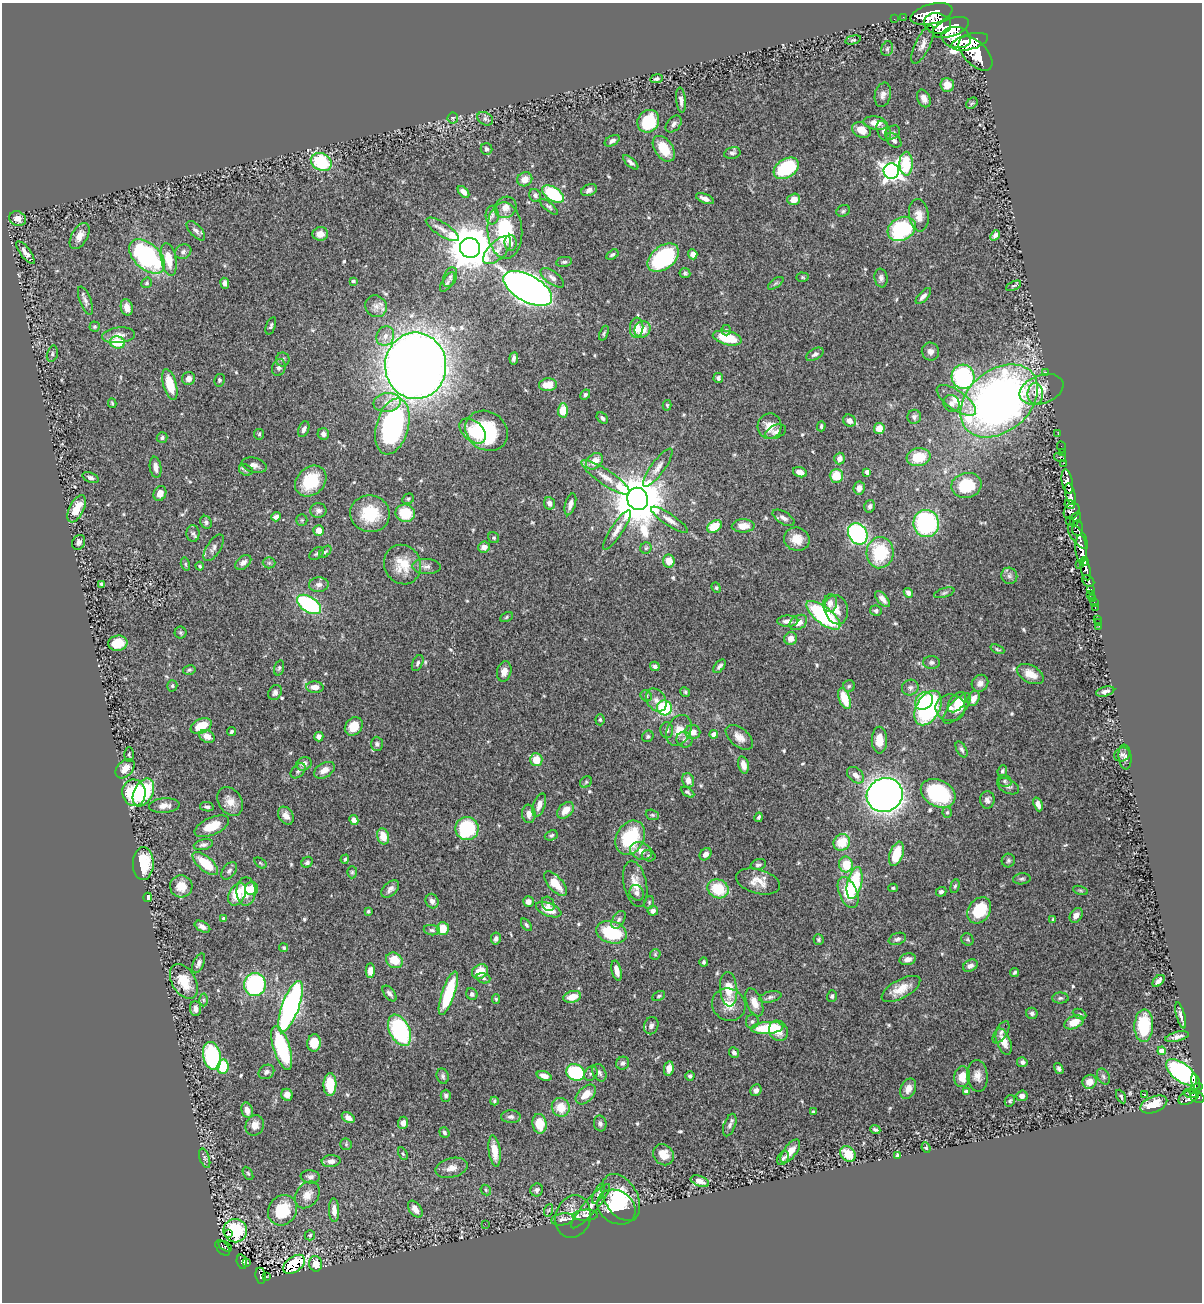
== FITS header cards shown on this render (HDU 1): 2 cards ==
NAXIS1  =                 1200
NAXIS2  =                 1300

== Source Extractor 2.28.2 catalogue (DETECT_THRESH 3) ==
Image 1200 x 1300 px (HDU 1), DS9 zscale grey, 1 PNG px = 1 image px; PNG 1204 x 1304 px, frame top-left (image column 1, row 1300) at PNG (2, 3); each listed source drawn as its Kron ellipse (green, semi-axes under 4 px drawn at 4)
Background 0.702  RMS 0.025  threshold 0.0741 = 3 sigma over >= 5 px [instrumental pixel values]
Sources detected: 573; of the 573, the 500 brightest by FLUX_AUTO listed and drawn (73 fainter detections omitted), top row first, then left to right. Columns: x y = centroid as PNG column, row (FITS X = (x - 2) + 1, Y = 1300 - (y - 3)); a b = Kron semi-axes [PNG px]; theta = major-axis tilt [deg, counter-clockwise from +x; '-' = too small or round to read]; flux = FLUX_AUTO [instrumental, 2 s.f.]
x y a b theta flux
932 14 21 10 14 4400
903 17 2 2 - 8.5
894 19 2 2 - 7.2
937 24 13 10 -12 3200
951 28 19 9 20 3900
956 38 15 10 -11 3700
853 40 8 4 14 2.7
970 42 19 7 15 4100
923 44 21 7 64 12
887 49 7 5 73 3.6
976 54 21 11 -46 5700
657 79 6 4 9 4.2
947 85 7 7 - 16
883 95 12 8 76 7.9
924 98 9 6 -64 9.2
681 100 12 4 -84 6.9
972 103 6 5 - 2.9
453 118 5 5 - 2.5
485 119 8 6 -27 5.6
648 121 12 10 53 66
876 123 12 6 -9 14
674 124 9 6 49 5.8
861 130 10 7 -25 18
884 131 10 6 -66 7.2
892 133 8 6 39 3.9
894 140 9 6 -41 6.6
612 141 8 5 28 5.8
486 149 6 5 - 4.3
664 149 14 9 -55 38
732 153 8 5 12 5
321 162 11 8 -26 100
631 162 9 4 -42 5.5
906 164 12 6 -90 77
786 168 14 9 32 110
891 171 8 7 - 840
525 179 8 7 - 13
589 190 8 5 25 6.9
464 192 7 4 -46 10
553 194 12 6 -32 110
535 195 7 5 -54 4.9
705 199 9 4 -22 9.3
794 199 6 5 - 17
506 207 11 10 - 14
549 207 11 4 -40 3.7
843 211 7 5 28 3.1
492 215 9 6 88 6.7
919 215 16 10 -83 17
18 219 8 7 - 13
442 229 19 6 -32 12
902 229 15 11 28 170
505 230 28 17 -86 110
196 231 12 6 -47 6.3
320 234 8 7 - 17
995 235 6 4 49 6.2
80 236 14 8 60 15
511 243 8 6 -86 6.6
470 248 10 10 - 7200
497 250 17 9 45 18
25 252 13 5 -53 9.1
183 252 8 7 - 5.1
693 254 5 4 - 11
612 255 7 4 31 3.3
147 256 21 13 -43 260
663 258 18 11 38 170
169 259 17 7 -79 32
564 262 8 5 8 3.8
685 273 5 5 - 3.4
450 277 10 6 68 5.6
802 277 6 4 -4 2.4
552 278 14 6 -37 8.6
881 278 9 6 -81 6
353 281 4 4 - 3.9
447 282 11 5 57 5.2
147 283 6 5 - 2.4
225 283 5 4 - 6.1
776 283 9 4 35 3.2
1013 286 8 4 26 2.6
528 288 27 13 -29 1600
923 296 10 4 46 7.8
85 301 15 5 -70 7.5
376 306 11 10 - 9.9
127 307 8 6 -74 15
271 326 9 4 70 3.8
95 327 5 5 - 2.6
637 328 10 6 85 17
642 329 8 7 - 21
726 330 5 4 - 2.3
604 333 8 4 68 2.6
118 335 16 8 6 14
385 336 10 8 64 11
727 338 15 7 -13 52
117 342 8 6 -15 54
930 352 9 8 - 7.8
52 354 8 5 75 3.7
815 354 9 5 30 5.1
514 358 6 4 83 4.9
283 359 7 6 - 4.4
416 366 33 30 -90 3000
279 368 9 6 71 5.9
1046 372 3 2 - 24
963 377 12 11 - 220
718 378 5 4 - 4.3
188 379 6 6 - 11
219 380 6 5 - 3.4
170 384 16 6 -75 46
548 385 9 6 6 25
1041 389 23 14 19 26
1035 394 11 8 -89 11
585 395 5 4 - 3.4
956 400 23 9 -35 27
999 401 43 31 39 1100
387 402 14 9 8 16
112 403 5 3 - 2.4
951 403 9 7 -53 6.8
667 405 5 4 - 2.3
563 410 7 5 88 36
914 417 7 6 - 4.5
602 418 6 4 -44 4.2
849 421 7 5 -34 10
392 426 29 16 75 330
770 426 12 12 - 19
821 426 5 3 - 3.2
304 429 8 5 67 6.7
879 429 5 5 - 19
473 431 15 10 -42 34
486 431 22 19 -35 130
776 432 11 6 21 6
259 434 5 5 - 2.5
323 434 6 5 - 6.7
1058 434 2 2 - 9.4
162 438 5 5 - 4.2
1061 447 6 2 -68 17
1062 452 3 2 - 14
919 457 12 9 9 46
1060 457 6 3 -15 68
839 459 6 5 - 9.1
594 461 9 7 42 20
1064 463 3 2 - 27
254 465 13 7 -14 8.4
156 467 10 5 -81 9.9
658 468 23 6 54 13
246 470 7 5 -20 3.5
800 472 7 5 -18 11
867 472 4 4 - 7.5
836 476 7 6 - 35
606 477 29 7 -34 22
90 478 8 5 -21 4.7
311 481 17 13 43 63
1067 482 12 5 -79 1500
966 485 15 12 12 66
859 488 7 5 81 9.8
160 493 8 6 63 14
1070 494 11 5 -76 1300
408 499 6 5 - 3
638 499 11 10 - 10000
549 503 6 5 - 8.9
570 504 11 5 73 9.4
1070 504 5 3 - 270
870 506 6 5 - 4.5
77 509 15 7 63 32
318 511 8 7 - 6.5
1072 511 9 7 47 580
405 513 10 8 -19 50
370 514 20 18 -15 68
276 517 5 4 - 7.3
783 518 12 6 -31 8.2
1075 519 8 4 63 530
302 520 6 5 - 2.3
669 520 22 6 -34 13
1069 520 2 2 - 14
206 522 7 5 -58 4.2
926 524 13 13 - 220
714 526 8 5 35 43
743 526 11 6 2 16
1077 528 7 5 86 380
617 530 23 6 57 13
319 531 5 5 - 19
193 533 8 6 -88 4.9
858 534 11 9 -58 250
1078 536 14 6 -54 990
494 538 6 5 - 2.9
797 539 13 11 -18 22
79 542 8 6 61 5.7
484 547 6 5 - 11
214 548 15 7 57 8.5
646 548 6 5 - 2.8
1081 549 14 6 -86 2200
325 552 7 4 42 2.7
880 553 15 13 86 96
316 554 8 5 37 3.4
669 561 6 6 - 20
243 562 9 6 40 7.9
1084 562 5 3 - 450
269 563 6 6 - 3.2
185 564 6 4 -75 2.5
1079 564 2 2 - 14
402 565 20 18 -63 39
200 566 4 4 - 2.6
426 566 14 7 -2 8.5
1086 570 11 4 -78 1100
1009 576 8 8 - 6
1088 581 7 5 -43 260
101 584 4 3 - 2.7
319 585 9 7 4 7.5
716 588 5 4 - 2.3
1090 589 3 3 - 130
908 593 5 4 - 7.2
944 593 10 4 18 3.6
1090 594 3 2 - 9.9
1093 598 4 3 - 56
882 599 10 5 -48 9.8
1094 602 3 2 - 20
830 603 9 7 78 11
309 604 13 7 -32 180
1095 608 3 2 - 17
836 610 15 11 -75 17
876 611 6 5 - 4.3
823 615 21 8 -38 210
506 617 7 4 30 2.6
1097 619 2 2 - 7.8
788 621 10 5 1 9.2
798 622 9 7 33 14
1098 622 3 2 - 6.9
1099 626 3 2 - 4.4
181 633 6 6 - 2.7
791 639 6 6 - 12
118 643 9 7 6 39
997 649 7 3 -22 2.4
932 662 8 6 0 4.6
418 663 8 5 64 3.8
655 666 5 4 - 4.6
719 666 8 4 51 4.6
279 668 8 4 74 3.1
189 670 6 5 - 3
504 671 10 7 77 12
1030 674 14 8 -28 20
980 683 9 8 - 8.8
172 686 5 5 - 2.6
849 686 6 5 - 2.9
315 687 9 5 -3 15
910 688 8 7 - 6.2
1105 691 9 4 15 5.6
275 692 8 6 55 6.6
685 692 5 4 - 2.7
646 696 6 5 - 3.1
974 698 8 5 64 13
845 699 11 5 -70 45
656 700 12 9 -55 13
924 701 9 8 - 69
957 702 11 7 51 16
664 708 7 7 - 110
928 708 19 11 60 230
950 708 15 13 0 18
957 708 19 7 49 26
600 720 5 4 - 2.4
201 726 11 7 24 37
354 726 10 8 49 27
667 730 8 6 -89 5.3
679 730 16 11 64 22
231 732 5 3 - 2.7
693 732 7 7 - 13
714 734 4 4 - 12
207 736 8 6 -26 13
648 736 6 5 - 3.2
319 737 5 4 - 7.8
739 737 16 9 -39 16
684 740 8 7 - 5.4
879 740 13 7 -90 24
377 744 7 6 - 4
961 749 8 5 -61 4.4
129 754 7 4 -90 2.4
1122 755 8 6 23 4.9
1125 757 12 6 -84 6.3
536 760 6 6 - 27
304 764 8 6 26 8.7
743 765 9 5 -75 13
125 769 11 7 46 16
324 770 11 7 31 14
298 771 9 6 45 4.8
1002 771 6 4 67 2.6
856 775 10 6 -43 11
688 780 7 6 - 11
1005 781 7 5 -14 3.9
586 782 6 5 - 2.6
1008 786 11 7 -26 6.1
143 792 15 9 62 92
687 792 7 4 -32 3.2
134 793 13 11 -78 130
938 793 18 13 -27 130
885 795 18 17 - 1600
987 800 8 7 - 6.6
230 801 15 11 -58 19
1038 804 7 4 -68 9.7
539 805 12 6 71 12
164 806 15 7 3 12
207 807 7 4 -9 4.4
565 810 10 6 46 20
947 812 5 4 - 2.7
529 814 9 7 -84 11
652 815 7 5 -20 2.8
286 816 9 7 -57 11
759 817 5 3 - 3.3
354 820 5 4 - 7.9
212 826 18 8 24 35
467 828 11 11 - 150
551 835 6 5 - 3.3
383 836 8 6 -74 24
630 838 18 13 61 100
842 842 9 8 - 41
203 845 10 5 12 5.8
641 851 11 8 -22 15
705 854 7 5 48 11
896 854 12 6 71 53
649 856 7 5 -17 3.5
345 859 5 4 - 2.9
1008 860 7 6 - 3.6
307 862 6 5 - 4.1
205 863 15 7 -40 47
260 863 7 4 -36 2.7
143 864 16 10 88 63
846 864 8 7 - 37
758 865 8 5 17 4.2
229 871 10 6 52 5.8
352 872 6 5 - 2.8
1022 879 9 5 6 4
758 881 22 12 -15 24
854 883 16 7 77 120
555 884 15 7 -48 30
635 884 23 11 -78 24
181 886 11 11 - 23
955 886 7 4 74 3
893 888 5 3 - 2.4
252 889 7 6 - 19
390 889 10 6 44 7.8
718 889 11 9 -27 64
1080 890 8 3 -19 2.5
246 891 14 9 90 30
941 892 5 4 - 4.9
637 893 8 7 - 6.1
848 893 16 9 -67 43
237 894 12 8 62 43
148 897 4 4 - 9.7
432 901 7 6 - 7.8
528 902 5 5 - 8.5
649 902 6 5 - 2.5
548 904 7 6 - 5.3
549 910 13 6 -21 27
979 910 14 10 56 63
368 911 3 3 - 2.5
653 911 5 5 - 7.5
1076 915 8 5 56 9.8
224 919 4 4 - 3.9
1053 919 4 3 - 2.3
619 920 10 5 58 5.7
526 925 7 4 -53 3.2
202 927 8 5 -29 7.5
443 928 6 6 - 30
432 930 8 5 -7 3.7
611 932 15 11 -17 93
496 938 6 5 - 4.7
897 939 9 6 20 4.8
967 939 6 5 - 3
818 940 5 5 - 2.6
284 948 5 4 - 2.6
655 954 6 5 - 2.3
908 959 8 5 13 9
394 960 9 7 -31 34
704 962 5 4 - 3.3
199 963 10 5 66 6.7
970 966 8 5 29 7.8
370 971 7 4 88 16
617 971 10 4 -76 14
480 972 8 6 34 33
1015 972 5 3 - 2.7
483 978 7 5 -18 3.6
184 981 19 11 -59 36
1158 981 7 4 47 9.2
255 985 11 11 - 220
729 989 17 8 -85 35
901 989 21 9 29 25
389 993 9 5 -50 5.5
448 993 23 6 71 98
472 994 6 5 - 4.4
659 996 7 4 27 2.7
832 996 6 5 - 3.3
572 997 9 6 14 22
770 997 11 5 13 5.6
1060 998 8 5 1 4.1
496 999 5 4 - 2.4
203 1000 6 4 -89 3.1
754 1002 15 7 -68 20
729 1005 17 15 -35 26
290 1007 27 8 70 510
195 1009 7 5 -85 9
1032 1013 6 5 - 4.5
1080 1014 7 4 -25 3
1181 1015 13 4 -75 6.9
752 1021 7 6 - 4
1074 1022 10 6 25 26
651 1026 9 7 68 5.8
1144 1026 16 9 88 90
767 1028 16 6 5 88
400 1030 17 10 -64 230
778 1031 10 9 - 17
1001 1032 12 6 58 6
1177 1037 12 4 13 8.9
1004 1042 14 6 -69 17
314 1043 9 7 78 29
282 1048 23 8 -72 140
1162 1051 4 4 - 18
734 1053 5 4 - 4.8
212 1056 14 9 -78 180
1022 1062 5 5 - 5.3
623 1063 7 6 - 4.5
223 1067 7 5 81 67
669 1068 7 5 79 15
1059 1068 6 4 -59 3.6
266 1072 8 7 - 6.6
576 1072 9 8 - 140
1182 1072 18 9 -39 420
591 1073 8 6 55 4.3
599 1073 9 6 -64 5.2
443 1076 8 6 -74 4
544 1076 8 4 -17 11
690 1076 4 4 - 4.1
977 1076 16 10 -85 14
1103 1076 8 5 -61 4.6
962 1077 10 8 84 23
1090 1082 7 6 - 19
1195 1082 8 3 -79 220
330 1085 11 6 89 52
1196 1088 7 3 32 280
908 1089 10 7 65 12
756 1090 6 5 - 6
966 1091 4 4 - 6.5
586 1094 12 7 43 20
1190 1094 6 3 -15 180
287 1095 6 5 - 12
1144 1095 3 2 - 3
446 1096 6 5 - 4
1022 1096 5 5 - 8.3
1121 1096 7 4 -63 2.8
1189 1097 11 6 28 470
1197 1097 7 5 -23 450
494 1101 4 3 - 2.6
1010 1101 6 5 - 2.7
1154 1104 14 8 21 35
561 1107 9 9 - 31
247 1110 8 5 -71 12
813 1112 4 3 - 2.9
511 1117 10 6 -1 6.3
348 1118 7 4 -32 9
403 1123 6 5 - 8.8
600 1123 8 6 -76 5.8
540 1124 10 7 -81 33
255 1125 10 9 - 15
730 1125 12 5 69 6.3
875 1129 5 3 - 3.1
444 1133 5 4 - 3.6
346 1144 6 6 - 3
926 1148 5 4 - 2.3
495 1151 15 6 -82 25
790 1151 14 6 52 22
403 1154 7 4 -63 2.4
848 1154 9 7 -48 31
663 1155 11 9 -49 24
897 1155 4 3 - 3
205 1158 10 5 -71 4
783 1158 7 5 61 4
331 1161 9 6 4 7.7
452 1168 16 9 14 14
248 1173 7 4 -61 2.6
310 1177 9 6 -6 6.5
700 1181 10 5 -21 12
486 1190 6 4 -49 2.5
537 1190 6 6 - 5.4
598 1194 11 4 64 4.9
307 1195 14 11 53 18
621 1197 25 16 -59 68
591 1206 28 7 49 20
616 1207 20 16 -33 83
415 1209 10 5 -54 13
283 1210 16 14 53 64
334 1210 12 5 -87 12
549 1210 6 4 70 2.6
585 1215 12 5 2 6.6
573 1216 21 17 74 25
563 1219 11 6 8 6.2
485 1224 2 2 - 3.9
235 1231 12 11 - 82
228 1234 3 2 - 3
310 1235 5 5 - 2.7
225 1246 7 3 -28 32
223 1248 9 5 -48 97
242 1262 7 5 -75 100
247 1262 3 2 - 16
294 1264 12 7 36 60
316 1264 8 6 -77 19
261 1276 8 5 -81 150
266 1276 3 2 - 18
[73 fainter detections neither listed nor drawn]